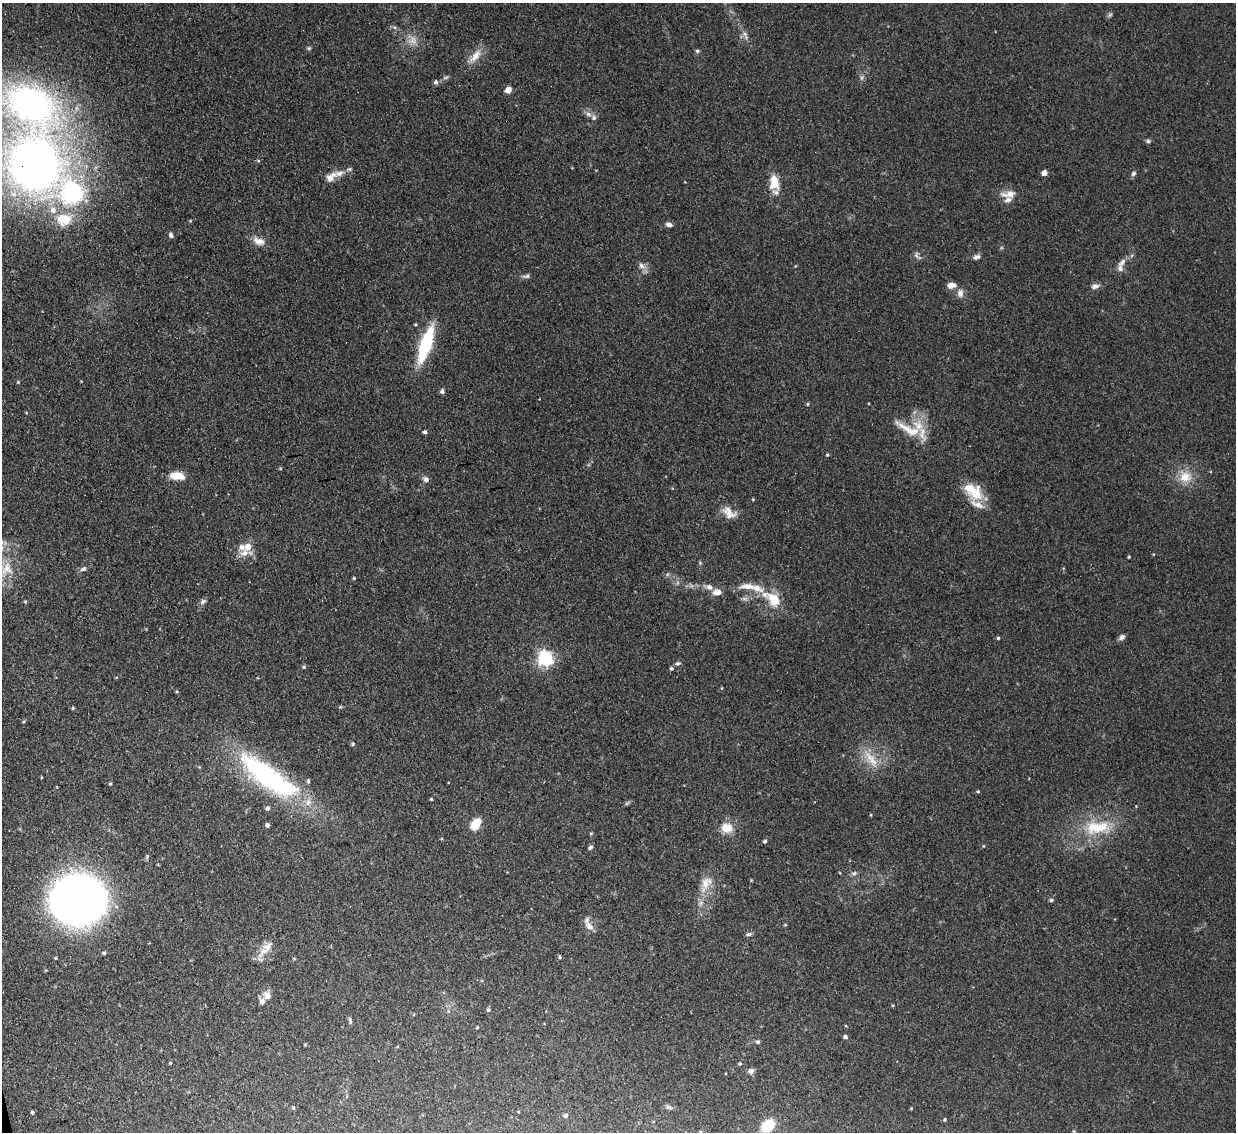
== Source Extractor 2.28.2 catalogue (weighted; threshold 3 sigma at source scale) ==
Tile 7 of 4 x 4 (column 3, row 2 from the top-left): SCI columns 2494-3727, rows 2574-3703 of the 5021 x 5006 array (HDU 1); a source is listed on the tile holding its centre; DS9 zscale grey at full resolution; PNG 1238 x 1134 px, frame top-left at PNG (2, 3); no overlay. Shown black and unused: <1% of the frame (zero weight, under 3 of 4 exposures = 4% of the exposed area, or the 3 px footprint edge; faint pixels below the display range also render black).
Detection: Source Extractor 2.28.2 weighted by HDU 2 'WHT'; one run over the whole footprint, this tile lists its part. Background 0.0934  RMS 0.0052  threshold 0.0234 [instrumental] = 3 sigma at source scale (4.5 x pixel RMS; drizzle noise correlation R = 1.50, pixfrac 1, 0.05/0.05 arcsec/px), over >= 5 px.
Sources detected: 131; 1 too faint to see at this stretch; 1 inside a brighter object's white glare — not listed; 19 inside a brighter listed object's ellipse — not listed separately; the other 110 listed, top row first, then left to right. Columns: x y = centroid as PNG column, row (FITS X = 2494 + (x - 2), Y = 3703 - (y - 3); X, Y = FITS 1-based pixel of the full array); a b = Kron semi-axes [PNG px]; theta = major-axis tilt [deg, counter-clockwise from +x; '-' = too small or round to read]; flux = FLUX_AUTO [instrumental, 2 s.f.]
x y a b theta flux
1110 15 7 5 45 0.96
745 35 14 6 -63 2.6
412 40 13 12 - 5.2
309 48 6 5 - 0.82
697 51 6 5 - 0.94
475 56 23 10 50 6.6
446 77 8 3 19 0.98
862 78 7 5 61 1.2
436 82 7 6 - 1.3
508 90 5 4 - 9.1
588 114 9 6 -17 2.1
1148 141 6 5 - 1.1
258 161 5 4 - 0.66
34 164 76 67 -58 340
349 169 8 5 9 1.3
1044 173 4 4 - 5.5
1133 173 7 6 - 1.3
331 177 17 10 42 4.6
774 182 17 10 -86 10
1009 194 22 10 5 5.6
669 224 8 5 -16 2
171 235 6 5 - 1.4
258 241 16 9 -24 4.7
917 256 14 6 -47 1.7
977 257 9 6 19 1.9
1122 262 15 8 44 3.4
641 266 10 8 -36 2.6
527 276 11 5 14 1.5
951 285 11 7 8 3.6
1095 286 10 6 14 2.3
960 293 11 8 86 3.1
426 344 31 9 72 44
18 382 4 4 - 0.54
442 391 6 6 - 1.2
807 404 4 4 - 0.61
909 429 45 10 -27 12
425 432 4 4 - 1.2
827 455 4 4 - 0.59
177 476 14 7 -6 8.8
1185 477 18 17 - 10
426 479 9 6 -39 1.8
973 491 27 15 -40 15
753 499 4 4 - 0.5
729 512 22 12 -38 6.5
244 553 14 10 14 4.8
1129 557 3 3 - 0.53
700 563 5 4 - 0.68
7 569 22 17 56 12
83 569 8 5 31 1.6
354 578 4 3 - 0.65
747 586 21 8 1 6.2
717 592 12 8 5 3.7
773 599 25 14 -38 14
203 601 9 6 40 1.4
1121 637 8 6 46 1.8
998 638 4 4 - 0.72
545 659 6 6 - 160
678 663 8 5 16 1.2
304 667 5 5 - 0.83
671 668 4 4 - 0.96
73 708 5 4 - 0.68
24 721 4 3 - 0.59
353 744 6 4 28 0.72
871 759 31 10 -53 9.7
266 775 81 26 -37 89
110 784 4 3 - 0.66
57 787 3 3 - 0.43
978 791 4 3 - 0.6
431 799 3 3 - 0.56
267 808 6 6 - 1.4
478 821 5 4 - 11
267 825 4 4 - 1.6
474 826 5 5 - 23
1097 827 40 19 4 24
727 828 16 13 -11 7.5
591 833 5 4 - 0.52
765 841 5 4 - 0.9
983 846 4 4 - 0.48
590 847 7 5 24 1.2
147 857 7 5 72 0.82
158 865 3 2 - 0.43
854 873 8 5 26 1.2
706 882 22 14 56 8
78 900 34 30 4 520
1051 900 5 4 - 0.99
785 925 5 3 - 0.44
589 926 13 8 -42 3.3
749 934 8 5 15 1.1
267 947 38 10 57 7
104 953 5 4 - 0.82
560 957 5 4 - 0.69
55 958 4 3 - 0.59
267 996 10 8 -56 4
488 1010 5 5 - 1
350 1020 10 4 -77 1.1
477 1027 4 3 - 0.48
845 1037 5 4 - 1.2
758 1042 5 5 - 1.2
305 1045 4 3 - 0.55
170 1063 4 4 - 0.51
740 1063 5 5 - 0.74
751 1071 8 6 39 1.6
668 1107 10 5 -14 1.4
293 1108 5 4 - 0.57
911 1108 4 3 - 0.4
32 1112 4 3 - 0.93
565 1116 5 5 - 1.3
945 1120 4 3 - 0.61
768 1126 12 9 38 16
700 1132 5 3 - 0.56
Overlapping masked pixels (flux is a lower limit): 1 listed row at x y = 34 164
Isophote crosses this tile's border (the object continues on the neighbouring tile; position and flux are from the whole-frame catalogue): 2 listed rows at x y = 34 164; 700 1132